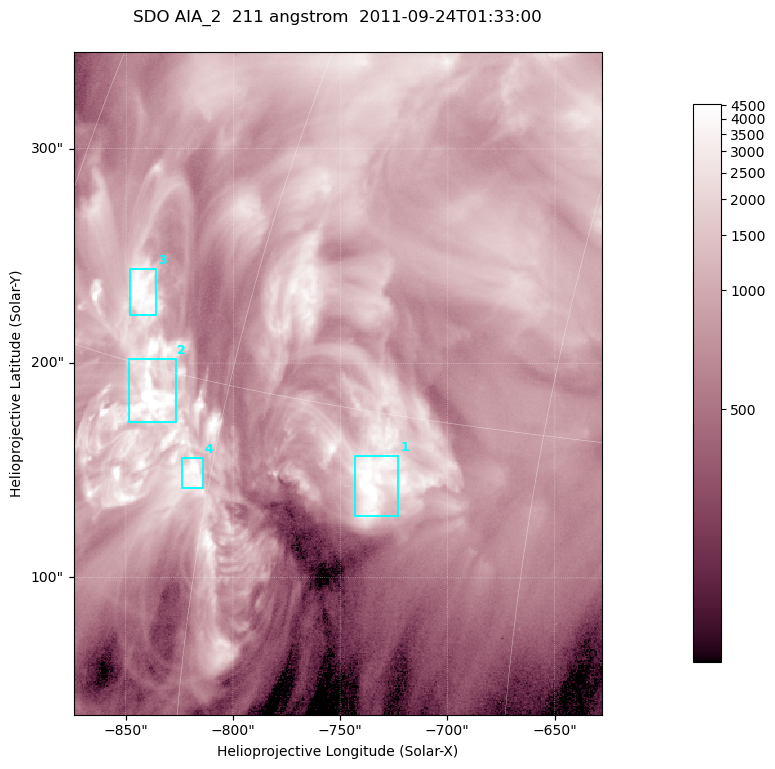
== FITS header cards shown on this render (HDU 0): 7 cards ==
TELESCOP= 'SDO     '           /
INSTRUME= 'AIA_2   '           /
WAVELNTH=                  211 /
WAVEUNIT= 'angstrom'           /
DATE-OBS= '2011-09-24T01:33:00.62' /
CTYPE1  = 'HPLN-TAN'           /
CTYPE2  = 'HPLT-TAN'           /

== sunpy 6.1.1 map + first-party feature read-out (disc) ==
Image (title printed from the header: SDO AIA_2  211 angstrom  2011-09-24T01:33:00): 410 x 514 px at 0.601 arcsec/px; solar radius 956 arcsec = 1592 px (partial field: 2.6% of the solar disc is inside the frame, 100% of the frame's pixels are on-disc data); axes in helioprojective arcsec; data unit not stated in the header (colour bar unlabelled)
Pointing: header CRPIX1/2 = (2038.91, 2046.17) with CRVAL1/2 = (0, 0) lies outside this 410 x 514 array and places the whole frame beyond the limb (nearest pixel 1.41 R_sun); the SolarSoft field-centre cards XCEN/YCEN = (-751.2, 190.6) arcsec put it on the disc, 1313 arcsec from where CRPIX/CRVAL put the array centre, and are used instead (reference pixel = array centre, CRVAL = XCEN/YCEN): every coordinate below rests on XCEN/YCEN
Orientation: roll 0.0564 deg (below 1 deg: not rotated)
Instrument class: DISC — disc imager (sunpy class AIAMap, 211 A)
Bright regions (active regions / flare kernels): reference = the on-disc median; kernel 3 px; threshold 5 sigma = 2533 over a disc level ~832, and >= 1.15x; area >= 210 px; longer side >= 5 px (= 3 arcsec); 4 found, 4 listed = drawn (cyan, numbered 1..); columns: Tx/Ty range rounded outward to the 2 arcsec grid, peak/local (2 s.f.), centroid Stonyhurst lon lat
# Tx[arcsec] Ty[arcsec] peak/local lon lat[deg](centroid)
1 -744..-722 128..158 7.2 -52 +13
2 -850..-826 172..202 9.7 -64 +14
3 -848..-836 222..244 6.3 -67 +17
4 -824..-814 142..156 6.5 -61 +12